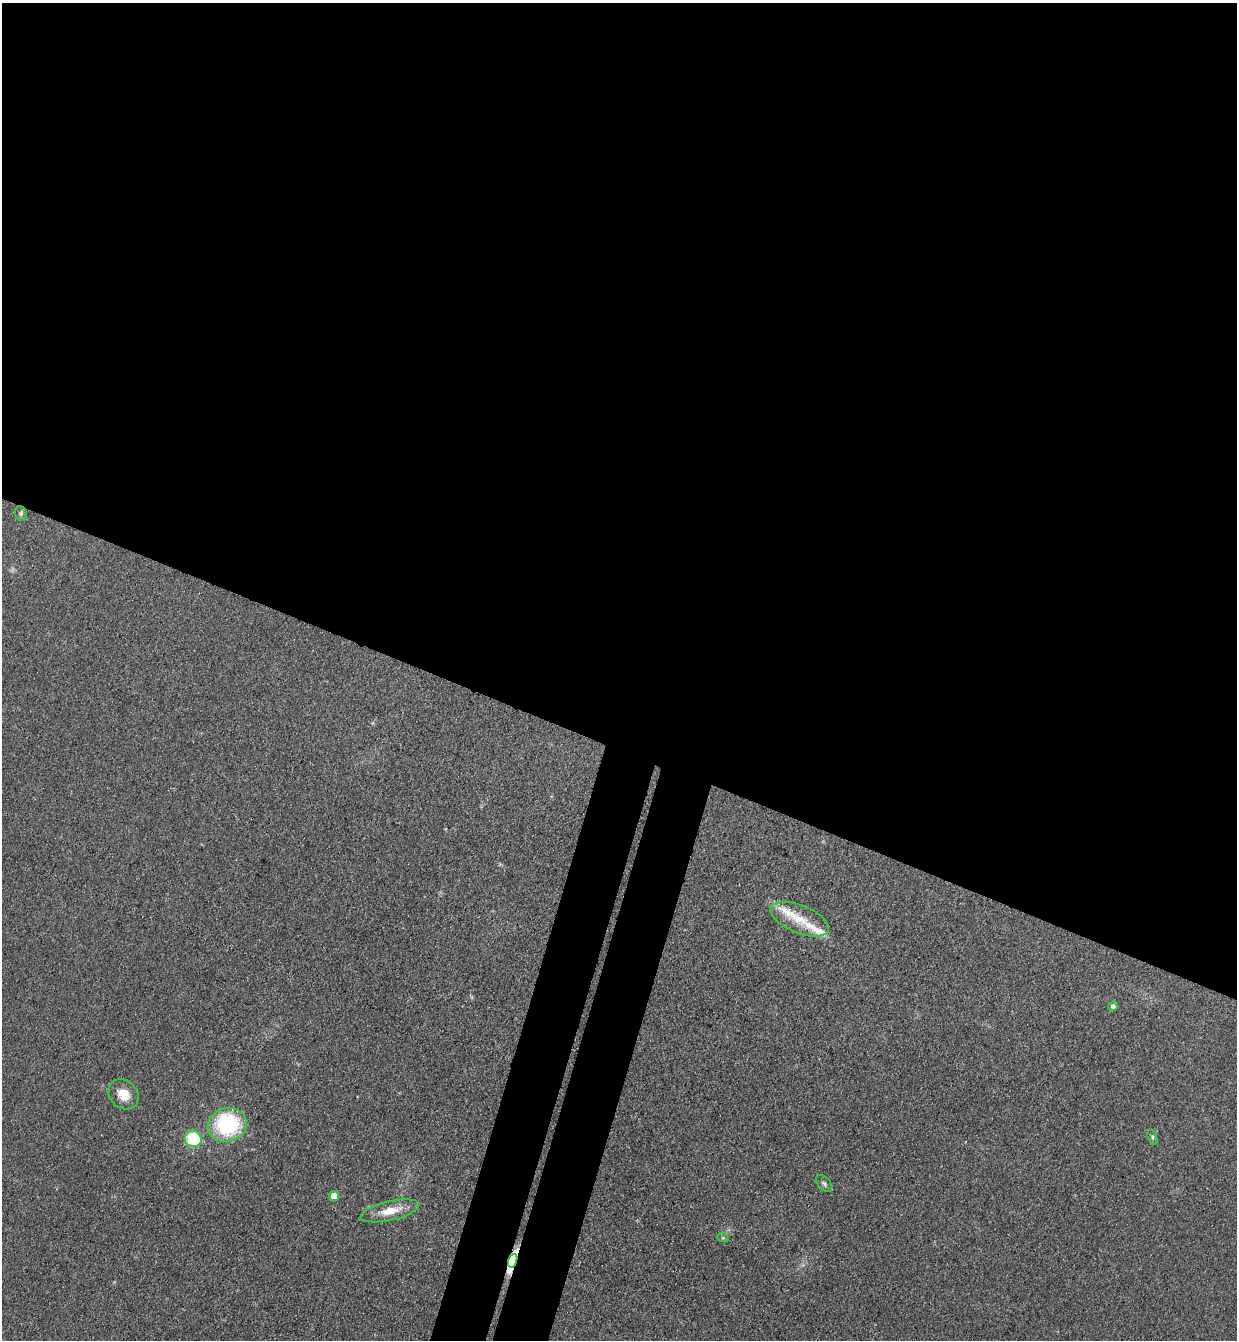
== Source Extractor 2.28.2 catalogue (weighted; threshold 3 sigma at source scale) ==
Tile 3 of 4 x 4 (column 3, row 1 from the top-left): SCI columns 2660-3894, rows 4037-5374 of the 5447 x 5397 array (HDU 1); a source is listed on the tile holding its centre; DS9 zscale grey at full resolution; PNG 1239 x 1342 px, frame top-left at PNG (2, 3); each listed source drawn as its Kron ellipse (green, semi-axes under 4 px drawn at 4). Shown black and unused: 60% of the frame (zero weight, under 3 of 4 exposures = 5% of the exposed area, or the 3 px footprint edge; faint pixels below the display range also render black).
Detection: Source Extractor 2.28.2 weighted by HDU 2 'WHT'; one run over the whole footprint, this tile lists its part. Background 0.101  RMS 0.0071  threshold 0.0321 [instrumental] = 3 sigma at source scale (4.5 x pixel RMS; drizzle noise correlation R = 1.50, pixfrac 1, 0.05/0.05 arcsec/px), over >= 5 px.
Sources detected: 16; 4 inside a brighter listed object's ellipse — not listed separately; the other 12 listed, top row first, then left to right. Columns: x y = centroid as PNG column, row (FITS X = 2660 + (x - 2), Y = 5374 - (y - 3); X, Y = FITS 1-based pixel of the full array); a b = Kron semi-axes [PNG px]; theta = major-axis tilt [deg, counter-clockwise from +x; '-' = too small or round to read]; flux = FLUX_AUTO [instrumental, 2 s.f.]
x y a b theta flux
21 513 8 5 -70 1.5
800 919 31 13 -22 16
1113 1006 5 4 - 2.6
123 1094 16 13 -42 11
227 1125 20 16 16 62
1152 1137 7 4 -69 1.3
193 1139 8 8 - 35
824 1184 10 6 -46 1.8
334 1196 5 5 - 10
390 1211 30 9 13 13
723 1238 6 3 -18 0.86
513 1261 7 3 71 470
Overlapping masked pixels (flux is a lower limit): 1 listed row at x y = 513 1261